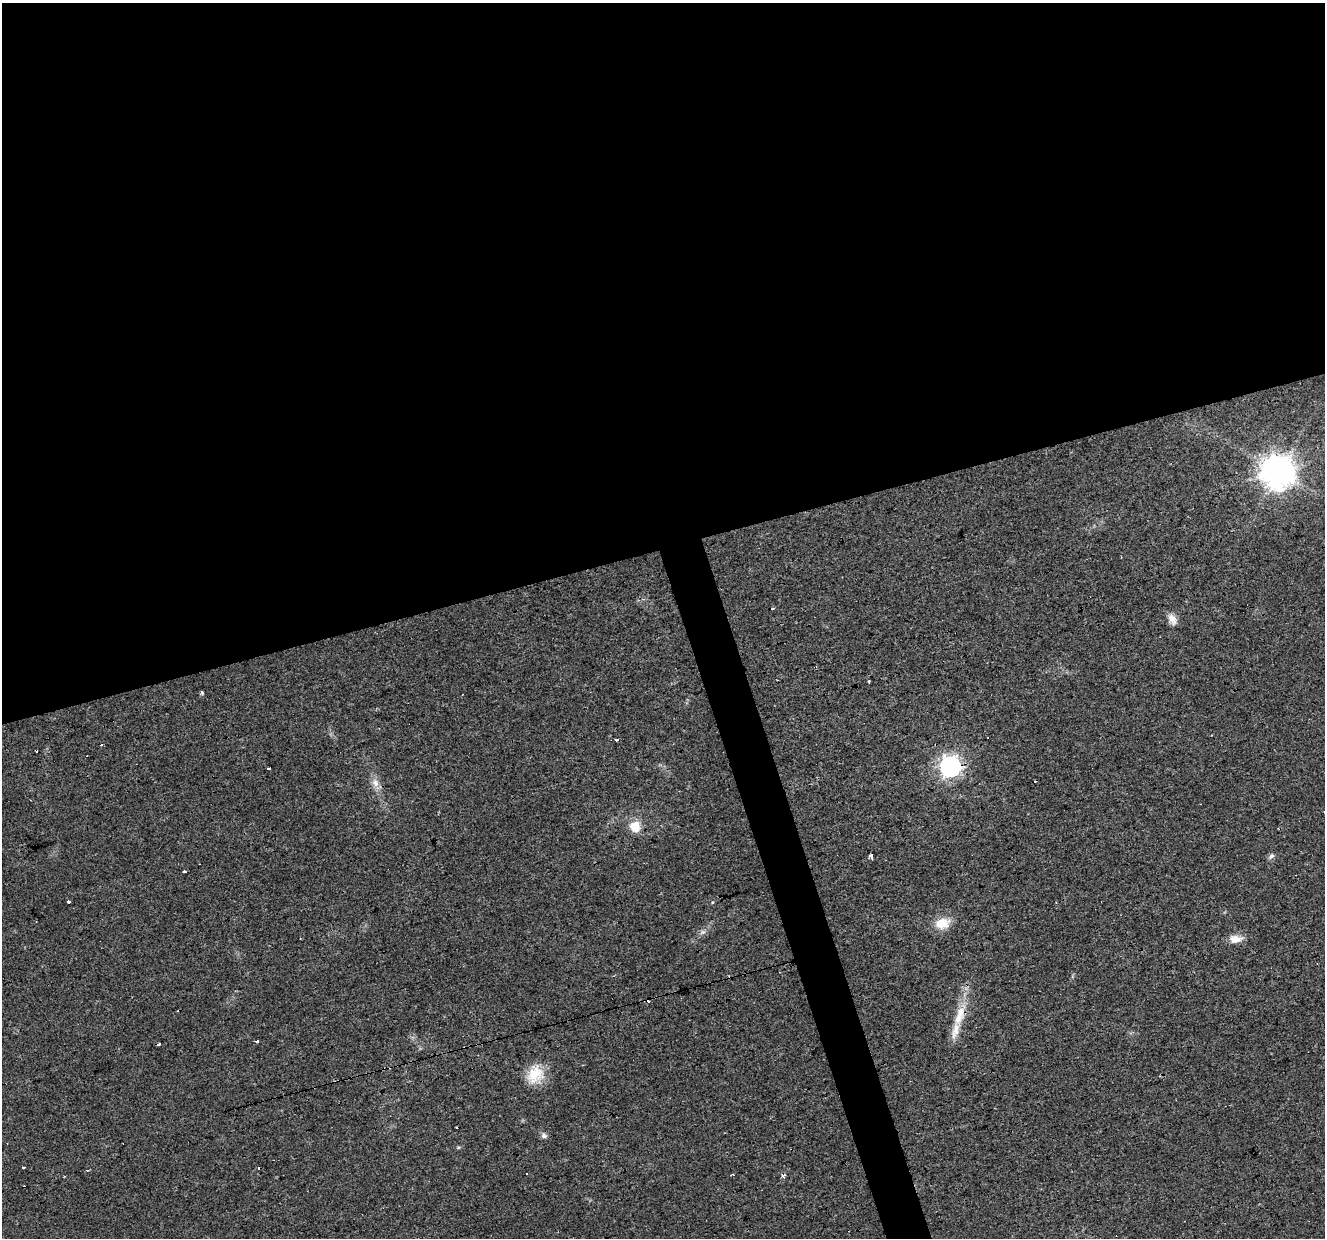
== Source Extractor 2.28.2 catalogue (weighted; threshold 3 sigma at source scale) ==
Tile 2 of 4 x 4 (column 2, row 1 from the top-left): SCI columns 1324-2646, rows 3813-5048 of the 5293 x 5105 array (HDU 1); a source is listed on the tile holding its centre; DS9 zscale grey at full resolution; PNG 1327 x 1240 px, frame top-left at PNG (2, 3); no overlay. Shown black and unused: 46% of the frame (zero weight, under 3 of 4 exposures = <1% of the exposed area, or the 3 px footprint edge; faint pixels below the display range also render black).
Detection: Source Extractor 2.28.2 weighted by HDU 2 'WHT'; one run over the whole footprint, this tile lists its part. Background 0.0222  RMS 0.0032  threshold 0.0146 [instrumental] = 3 sigma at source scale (4.5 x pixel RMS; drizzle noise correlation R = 1.50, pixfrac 1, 0.0396/0.0396 arcsec/px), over >= 5 px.
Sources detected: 39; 12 cosmic-ray / hot-pixel residue — not listed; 2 inside a brighter listed object's ellipse — not listed separately; the other 25 listed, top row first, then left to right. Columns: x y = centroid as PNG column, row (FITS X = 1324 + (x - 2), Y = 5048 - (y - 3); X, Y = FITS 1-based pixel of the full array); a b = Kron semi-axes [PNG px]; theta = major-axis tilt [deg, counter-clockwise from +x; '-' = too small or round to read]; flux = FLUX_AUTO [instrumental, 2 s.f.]
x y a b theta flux
1278 471 10 10 - 630
772 609 3 3 - 1.1
1172 619 16 9 -63 2.3
869 681 4 2 - 0.38
202 693 4 3 - 0.95
617 739 3 3 - 4.6
950 766 8 8 - 190
269 768 4 3 - 2
375 783 13 9 -65 2.4
635 827 16 14 -70 4.7
870 856 4 3 - 3.6
1271 856 9 6 31 0.93
185 872 4 3 - 1.1
68 902 4 3 - 0.67
942 923 20 14 12 5.3
703 932 8 5 35 1
1235 939 16 9 0 3.3
958 1019 20 11 47 4.4
256 1041 3 3 - 0.84
535 1074 25 20 58 8
544 1136 8 7 - 1.1
23 1167 3 3 - 0.89
258 1169 3 2 - 0.39
88 1170 3 3 - 0.51
783 1176 5 4 - 1.2
Overlapping masked pixels (flux is a lower limit): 1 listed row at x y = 950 766